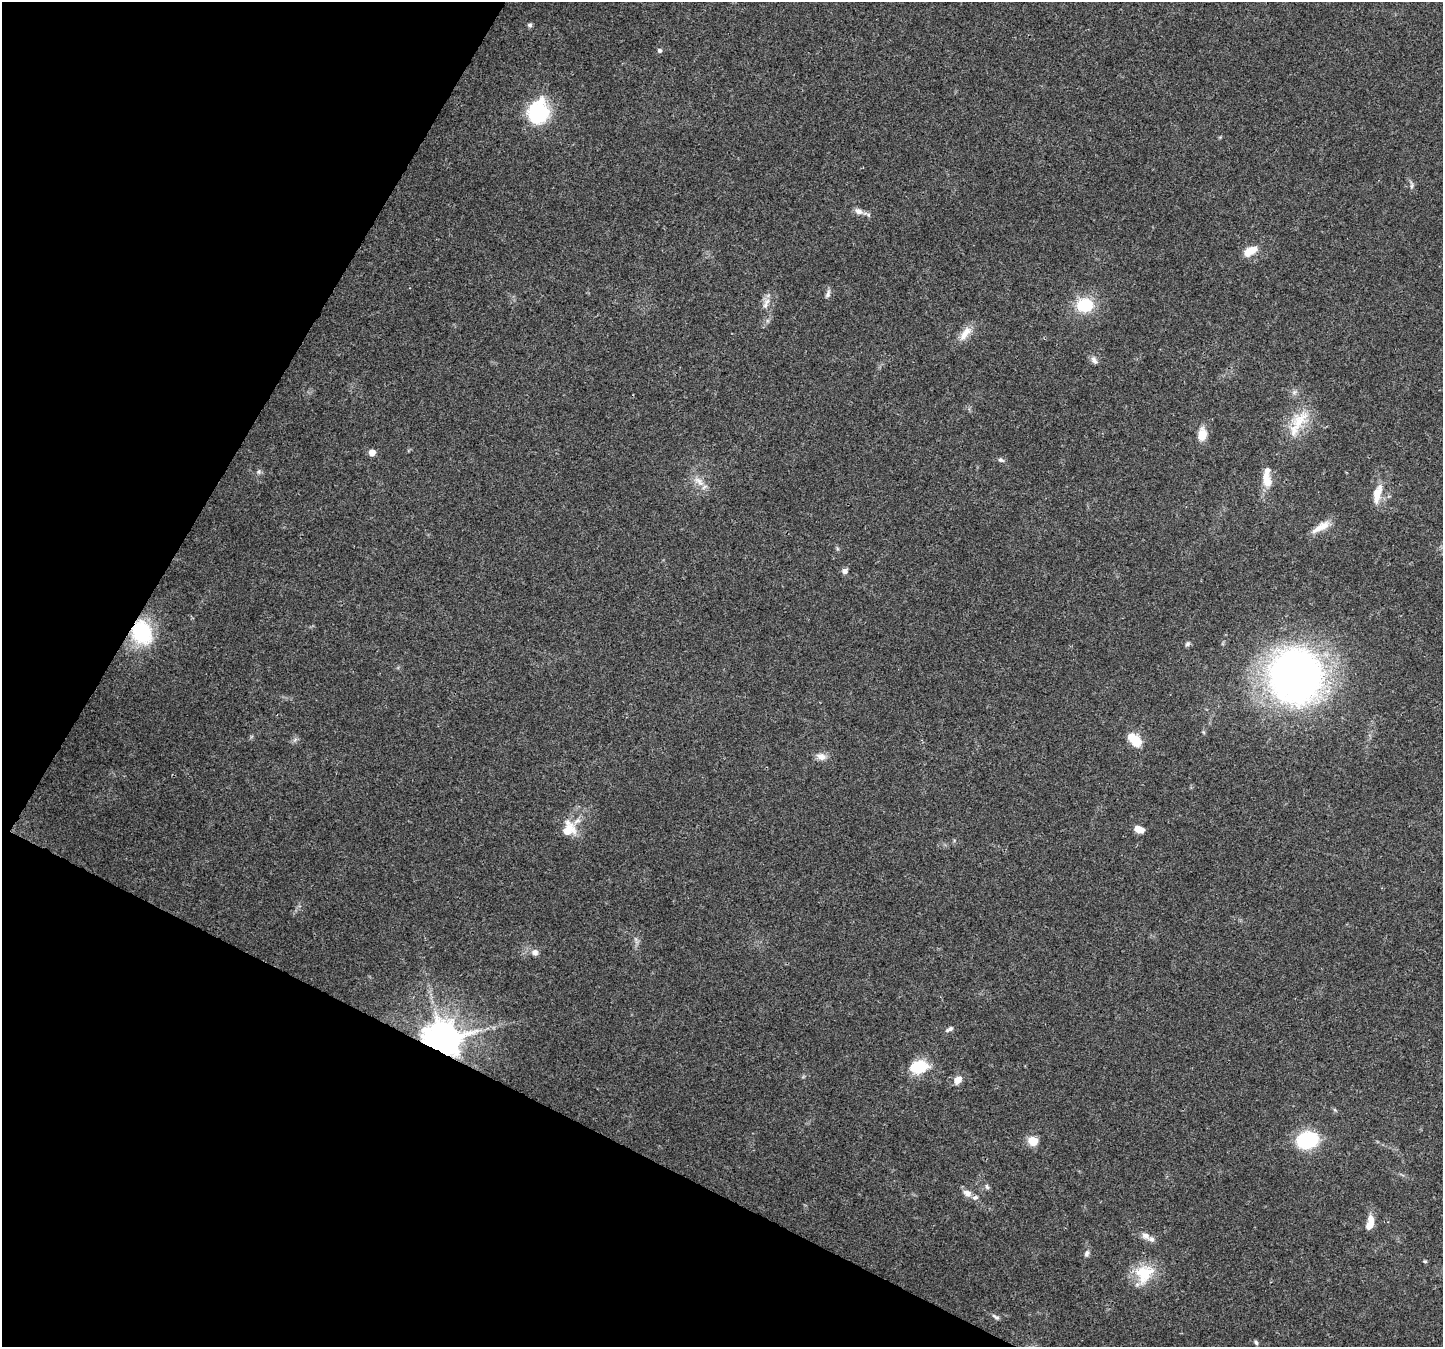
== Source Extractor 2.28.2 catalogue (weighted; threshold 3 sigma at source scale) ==
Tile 9 of 4 x 4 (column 1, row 3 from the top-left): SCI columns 39-1479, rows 1659-3003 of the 5832 x 5940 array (HDU 1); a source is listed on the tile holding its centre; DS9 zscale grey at full resolution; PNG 1445 x 1349 px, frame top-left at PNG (2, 2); no overlay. Shown black and unused: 25% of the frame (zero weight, under 3 of 4 exposures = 5% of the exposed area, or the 3 px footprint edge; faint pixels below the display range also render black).
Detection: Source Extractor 2.28.2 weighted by HDU 2 'WHT'; one run over the whole footprint, this tile lists its part. Background 0.03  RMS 0.0033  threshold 0.015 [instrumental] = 3 sigma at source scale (4.5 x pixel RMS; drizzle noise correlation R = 1.50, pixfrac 1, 0.0396/0.0396 arcsec/px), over >= 5 px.
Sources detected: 50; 6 inside a brighter listed object's ellipse — not listed separately; the other 44 listed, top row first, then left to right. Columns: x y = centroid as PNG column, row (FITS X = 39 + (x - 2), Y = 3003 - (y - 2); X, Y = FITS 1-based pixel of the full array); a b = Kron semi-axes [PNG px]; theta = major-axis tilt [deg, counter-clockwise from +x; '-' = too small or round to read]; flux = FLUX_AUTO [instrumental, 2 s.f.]
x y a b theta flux
530 25 6 5 - 0.68
660 50 6 5 - 0.72
539 112 25 20 79 25
1412 186 8 4 81 0.7
858 211 11 8 -23 1.7
1248 252 12 11 - 4.1
828 294 12 6 70 1.1
765 305 14 8 81 2.1
1084 305 21 17 5 11
965 333 24 10 52 4.1
1094 360 12 7 -59 1.4
1299 421 34 19 54 11
1202 434 16 10 84 4.2
372 453 5 5 - 3.2
1001 460 9 5 -22 0.82
259 472 7 6 - 0.78
1266 477 14 11 -69 3.3
699 481 18 8 -43 3.2
1377 494 25 10 76 5.3
1321 527 26 8 29 4.3
845 571 7 6 - 1.3
142 632 23 19 -73 25
1187 644 7 6 - 0.74
1295 676 48 43 -78 190
1135 740 13 7 -46 12
821 757 13 9 -18 2.3
569 829 19 16 75 7.4
1139 829 9 5 -17 4.3
535 952 8 7 - 1.5
949 1029 11 5 28 0.99
442 1039 10 9 - 1100
918 1067 16 11 14 14
958 1080 10 8 46 3
1307 1140 17 13 12 29
1033 1141 5 5 - 18
987 1187 8 5 -72 0.73
967 1193 11 8 -27 2.1
1370 1223 17 7 75 4.8
1145 1235 12 9 -28 1.9
1087 1253 9 6 63 1
1425 1261 5 4 - 0.42
1144 1274 27 23 51 11
996 1317 11 5 -30 0.91
1256 1342 7 4 -63 0.56
Overlapping masked pixels (flux is a lower limit): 2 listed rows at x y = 142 632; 442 1039